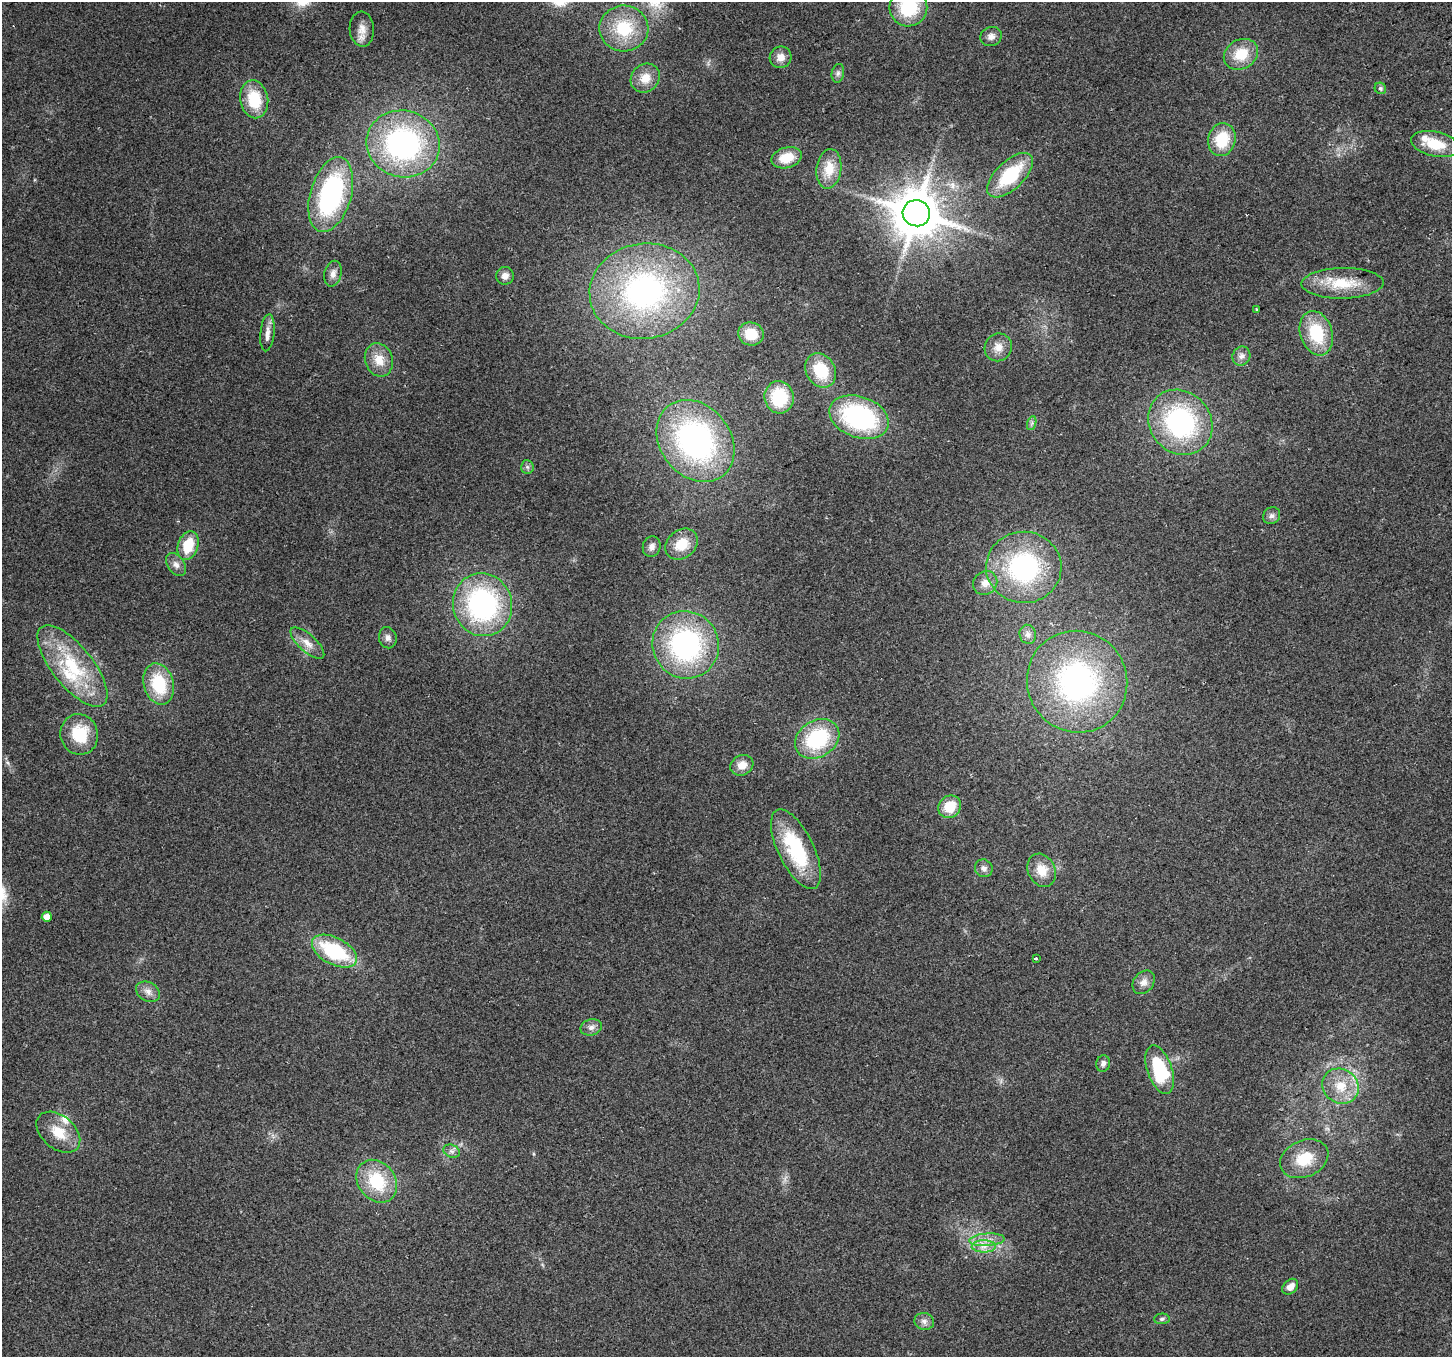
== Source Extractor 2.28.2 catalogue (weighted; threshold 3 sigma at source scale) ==
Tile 10 of 4 x 4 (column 2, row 3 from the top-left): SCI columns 1479-2928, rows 1479-2833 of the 5862 x 5723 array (HDU 1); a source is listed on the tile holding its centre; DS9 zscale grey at full resolution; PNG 1454 x 1359 px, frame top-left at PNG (2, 2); each listed source drawn as its Kron ellipse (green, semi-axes under 4 px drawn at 4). Shown black and unused: <1% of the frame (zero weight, under 2 of 3 exposures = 2% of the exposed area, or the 3 px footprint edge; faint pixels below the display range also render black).
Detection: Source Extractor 2.28.2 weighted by HDU 2 'WHT'; one run over the whole footprint, this tile lists its part. Background 0.138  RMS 0.013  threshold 0.0574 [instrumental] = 3 sigma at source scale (4.5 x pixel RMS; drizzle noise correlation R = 1.50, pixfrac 1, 0.0396/0.0396 arcsec/px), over >= 5 px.
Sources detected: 81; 1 cosmic-ray / hot-pixel residue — neither listed nor drawn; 4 inside a brighter listed object's ellipse — not listed separately; the other 76 listed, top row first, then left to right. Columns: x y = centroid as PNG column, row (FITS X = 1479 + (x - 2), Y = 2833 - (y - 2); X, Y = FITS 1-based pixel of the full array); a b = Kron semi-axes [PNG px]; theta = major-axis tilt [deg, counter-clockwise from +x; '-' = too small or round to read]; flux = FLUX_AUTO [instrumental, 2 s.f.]
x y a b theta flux
908 7 19 18 - 65
624 28 24 23 - 60
362 29 17 12 -86 13
991 36 11 9 19 6.8
1241 54 18 14 30 32
781 57 11 10 - 10
838 73 9 6 79 3.9
645 78 15 13 45 18
1380 88 6 5 - 2.7
254 99 19 14 -79 47
1222 140 17 13 76 44
403 144 37 33 -13 260
1435 144 24 12 -12 38
786 158 15 10 16 26
829 169 20 12 83 28
1010 175 28 14 44 74
331 195 38 20 74 190
916 213 14 13 - 5000
333 274 13 8 77 7.6
505 276 9 9 - 7.8
1342 283 41 15 1 45
644 291 55 47 8 300
1257 309 4 3 - 1.1
267 333 18 7 85 8.9
1316 333 23 16 -72 58
751 334 13 11 -15 27
998 347 14 13 - 13
1241 356 10 8 60 5.8
379 360 17 14 -71 20
821 370 18 14 -59 49
779 397 16 14 -83 60
859 417 30 20 -20 180
1180 422 34 30 -49 190
1032 423 7 4 71 2.8
695 441 44 35 -51 310
527 467 7 6 - 3.2
1272 516 9 8 - 4.7
682 544 18 14 41 28
188 545 15 10 71 34
652 547 10 9 - 6.4
176 565 13 8 -54 7.2
1024 567 38 35 -1 180
985 583 12 11 - 11
483 605 32 29 -72 220
1028 634 9 8 - 4.9
388 638 10 9 - 5.9
307 643 21 8 -42 13
686 645 34 33 - 210
72 666 50 20 -51 89
1077 682 51 50 - 280
159 684 21 15 -74 60
79 734 20 18 -74 51
817 739 23 18 32 100
742 765 12 10 28 14
950 807 12 10 42 29
796 849 43 17 -64 96
984 868 9 8 - 5.7
1042 870 17 13 -64 21
47 917 5 5 - 11
334 951 24 13 -27 99
1036 959 3 3 - 3.3
1144 982 13 10 52 8.7
148 992 13 9 -28 8.3
591 1027 11 8 14 5.9
1103 1064 8 7 - 5
1160 1070 25 12 -71 90
1341 1086 19 17 -35 31
58 1132 25 16 -40 30
452 1151 8 6 -21 4.2
1304 1159 25 18 23 39
377 1181 23 18 -51 60
987 1240 17 6 4 11
984 1246 12 6 0 8.7
1290 1287 9 6 45 10
1162 1319 8 5 4 2.6
924 1321 10 8 -14 6.2
Isophote crosses this tile's border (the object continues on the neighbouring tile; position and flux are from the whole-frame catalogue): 1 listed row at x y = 908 7